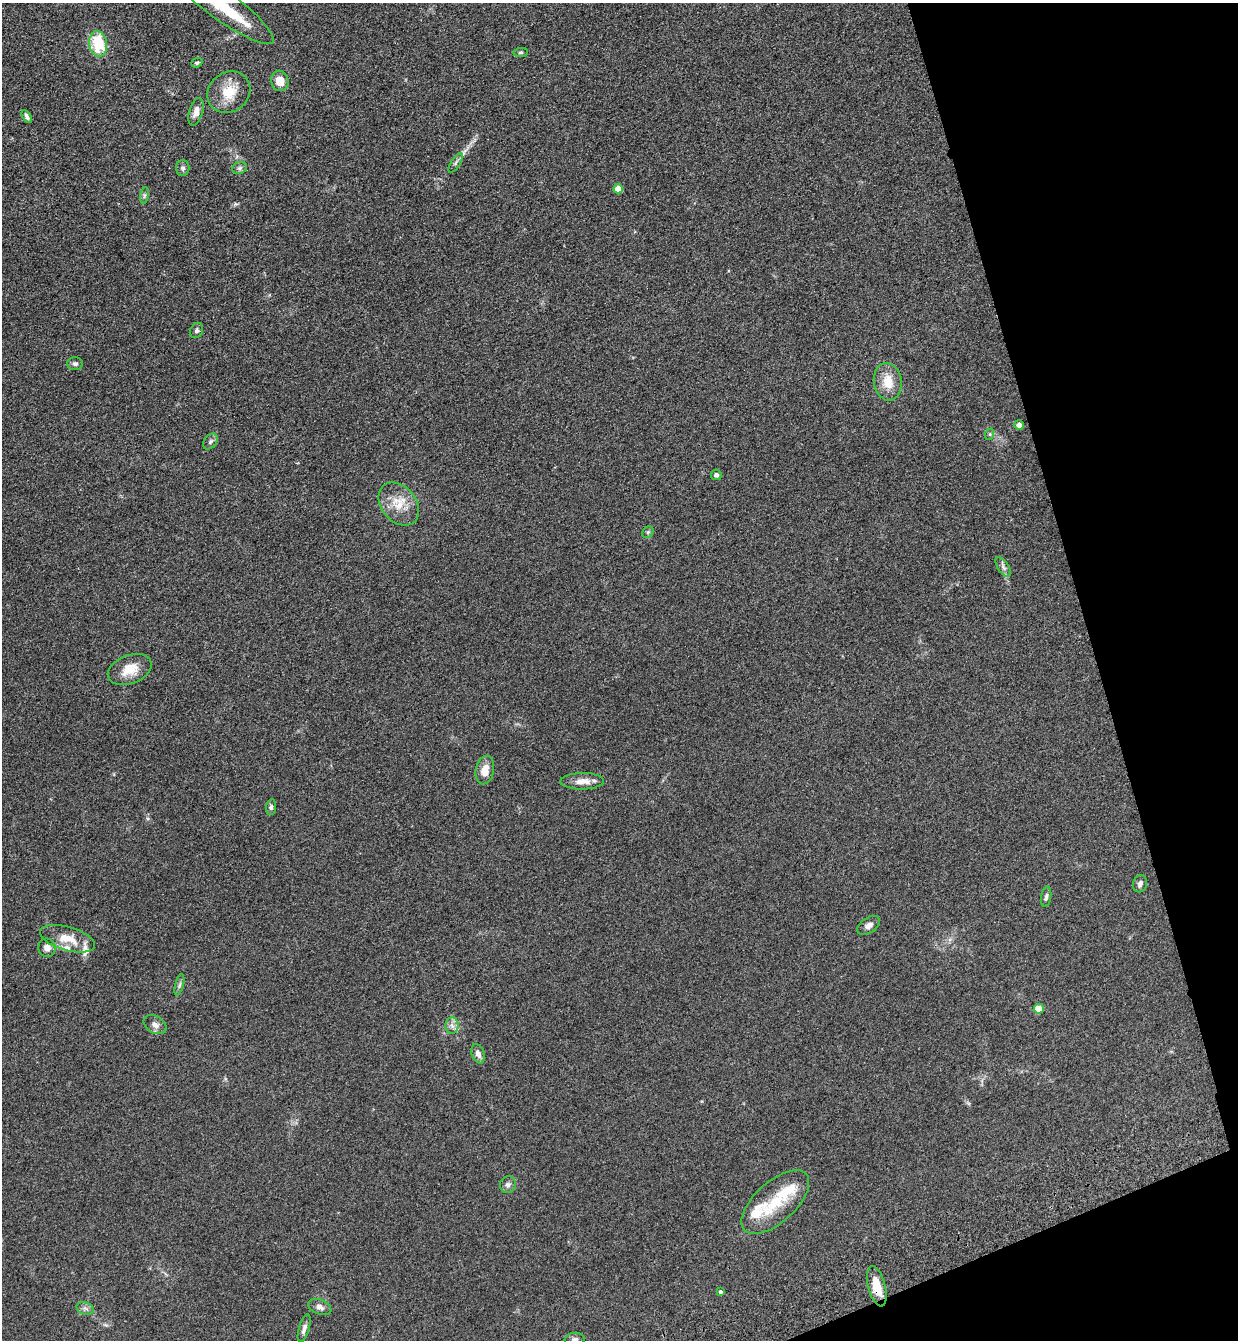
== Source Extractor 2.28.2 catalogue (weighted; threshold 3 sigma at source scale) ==
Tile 12 of 4 x 4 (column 4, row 3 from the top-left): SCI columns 3911-5146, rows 1452-2789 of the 5469 x 5580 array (HDU 1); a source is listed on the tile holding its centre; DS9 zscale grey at full resolution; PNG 1240 x 1342 px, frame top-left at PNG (2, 3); each listed source drawn as its Kron ellipse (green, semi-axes under 4 px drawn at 4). Shown black and unused: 14% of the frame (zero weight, under 3 of 4 exposures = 6% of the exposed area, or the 3 px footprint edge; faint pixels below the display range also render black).
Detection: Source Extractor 2.28.2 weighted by HDU 2 'WHT'; one run over the whole footprint, this tile lists its part. Background 0.157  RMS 0.01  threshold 0.045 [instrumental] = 3 sigma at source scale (4.5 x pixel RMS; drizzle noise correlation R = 1.50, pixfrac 1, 0.05/0.05 arcsec/px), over >= 5 px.
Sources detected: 51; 1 inside a brighter object's white glare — neither listed nor drawn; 5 inside a brighter listed object's ellipse — not listed separately; the other 45 listed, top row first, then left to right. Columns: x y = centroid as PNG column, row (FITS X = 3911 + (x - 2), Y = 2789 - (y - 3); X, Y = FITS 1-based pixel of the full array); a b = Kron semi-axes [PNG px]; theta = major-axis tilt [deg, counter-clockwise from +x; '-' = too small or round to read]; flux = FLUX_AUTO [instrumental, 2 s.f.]
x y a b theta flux
220 3 66 14 -36 59
98 44 13 9 -80 33
521 52 7 4 7 1.5
197 63 6 4 21 1.3
280 81 10 8 -76 13
229 92 22 19 37 22
196 112 14 7 74 6.8
27 117 7 4 -59 2.4
456 163 11 4 58 2.4
183 168 8 6 -88 2.5
240 168 7 6 - 2.2
618 189 5 4 - 14
144 195 8 4 82 1.9
197 330 8 6 60 2.5
75 364 8 6 -1 2.9
888 382 19 14 -82 17
1019 425 5 4 - 5
990 434 6 4 72 1.3
210 441 9 6 51 2.7
716 475 5 5 - 2.6
399 504 24 17 -51 20
648 532 6 5 - 1.6
1003 567 11 5 -58 3.1
130 670 23 14 21 17
485 770 14 9 78 12
582 781 22 8 1 9.8
271 807 8 5 83 2.2
1140 884 9 7 72 3.5
1046 897 10 5 82 2.5
869 925 12 7 34 4.9
68 939 28 11 -16 18
47 948 9 8 - 5.6
179 985 11 3 75 2.2
1039 1009 5 5 - 21
155 1025 12 8 -32 4.8
452 1025 8 6 -87 4.2
478 1054 10 6 -71 4.9
508 1185 8 8 - 3.1
775 1202 42 20 42 37
877 1286 20 8 -75 17
721 1292 4 3 - 1.5
320 1307 12 7 -23 4.5
85 1308 9 6 -17 3.1
304 1328 14 5 74 4.1
575 1339 10 7 7 2.9
Overlapping masked pixels (flux is a lower limit): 1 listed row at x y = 877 1286
Isophote crosses this tile's border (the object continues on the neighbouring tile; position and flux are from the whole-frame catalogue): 2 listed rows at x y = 220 3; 575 1339